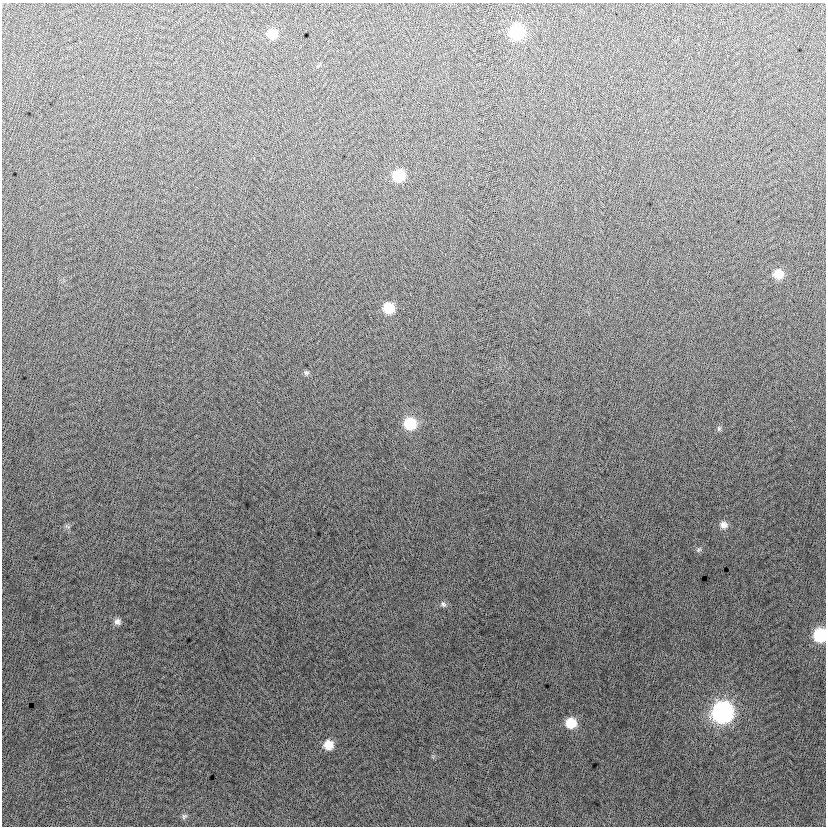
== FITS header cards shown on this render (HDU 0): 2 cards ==
NAXIS1  =                  824
NAXIS2  =                  824

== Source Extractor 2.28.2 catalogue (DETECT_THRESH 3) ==
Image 824 x 824 px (HDU 0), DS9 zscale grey, 1 PNG px = 1 image px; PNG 828 x 828 px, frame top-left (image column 1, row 824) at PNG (2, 3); no overlay
Background -2.49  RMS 13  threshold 38.1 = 3 sigma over >= 5 px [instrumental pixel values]
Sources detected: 18; all 18 listed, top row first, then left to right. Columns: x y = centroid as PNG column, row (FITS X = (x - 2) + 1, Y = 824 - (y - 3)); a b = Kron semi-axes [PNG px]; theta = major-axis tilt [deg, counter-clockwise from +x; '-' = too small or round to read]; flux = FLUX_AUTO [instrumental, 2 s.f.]
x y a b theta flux
517 32 10 10 - 62000
272 34 10 9 - 13000
399 176 10 10 - 27000
778 274 10 10 - 13000
389 308 9 9 - 20000
306 373 7 6 - 1800
410 424 12 11 - 28000
719 428 8 5 76 1900
724 525 10 9 - 5400
68 526 9 3 -21 870
699 550 8 6 48 1900
443 604 9 7 -38 2800
117 622 8 8 - 3700
820 635 10 9 - 52000
722 712 12 11 - 280000
571 723 10 10 - 20000
328 745 9 9 - 12000
184 816 9 6 44 2200
At the frame edge (FLAGS 8, measured only in part): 1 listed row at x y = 820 635